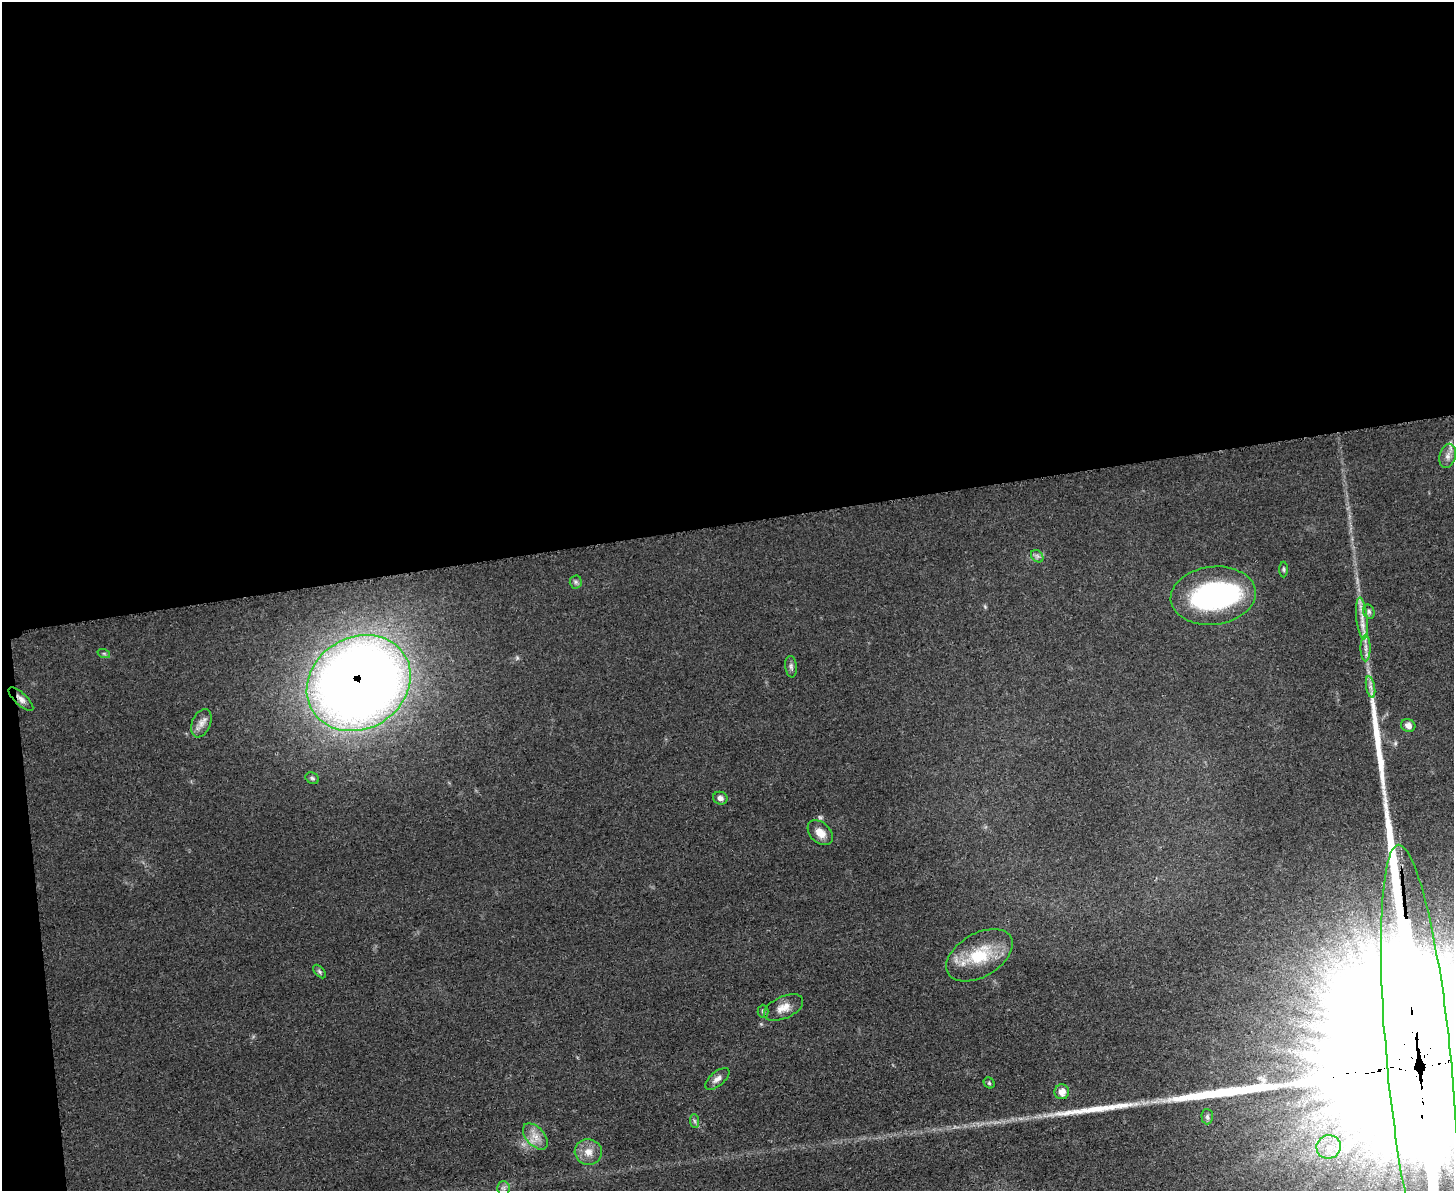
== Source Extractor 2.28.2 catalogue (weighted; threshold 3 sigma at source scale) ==
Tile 1 of 3 x 4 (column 1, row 1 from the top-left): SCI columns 139-1590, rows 3572-4760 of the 4750 x 4766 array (HDU 1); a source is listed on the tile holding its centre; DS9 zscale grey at full resolution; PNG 1456 x 1193 px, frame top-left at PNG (2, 2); each listed source drawn as its Kron ellipse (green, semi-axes under 4 px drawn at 4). Shown black and unused: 45% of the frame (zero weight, under 3 of 5 exposures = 1% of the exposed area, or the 3 px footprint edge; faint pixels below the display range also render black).
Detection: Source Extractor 2.28.2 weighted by HDU 2 'WHT'; one run over the whole footprint, this tile lists its part. Background 0.0467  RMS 0.0056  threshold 0.025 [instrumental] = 3 sigma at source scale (4.5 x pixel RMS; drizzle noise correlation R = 1.50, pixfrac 1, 0.05/0.05 arcsec/px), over >= 5 px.
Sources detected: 34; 1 inside a brighter object's white glare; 1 long thin detection or spike segment (spike, bleed or trail) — neither listed nor drawn; the other 32 listed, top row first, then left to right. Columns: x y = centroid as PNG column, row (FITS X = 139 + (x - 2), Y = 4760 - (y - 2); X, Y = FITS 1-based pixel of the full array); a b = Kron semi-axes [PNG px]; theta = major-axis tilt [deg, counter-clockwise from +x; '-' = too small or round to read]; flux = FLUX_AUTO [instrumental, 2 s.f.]
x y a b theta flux
1448 456 12 8 76 3.3
1037 556 7 5 -46 1.5
1284 569 8 3 -90 0.81
576 582 6 6 - 1.3
1213 596 43 29 7 92
1369 612 7 5 -74 1.3
1362 618 21 5 -84 5.4
1366 648 13 5 -90 2.8
104 654 6 4 -19 0.88
791 667 11 5 -84 1.6
359 683 54 46 31 840
1371 687 11 4 -79 2.3
21 699 16 6 -43 2.9
201 723 15 9 67 4
1408 725 7 6 - 3
312 778 7 5 -28 1.1
720 798 7 6 - 2.1
820 833 15 10 -43 5.8
979 955 36 21 30 27
320 972 8 5 -46 1.2
784 1007 21 11 25 6.3
763 1011 6 5 - 1
1419 1066 222 32 -85 240000
717 1079 14 7 39 2.9
989 1083 6 5 - 0.83
1062 1092 7 7 - 5.4
1207 1117 7 6 - 1.2
694 1121 7 4 -88 1.2
535 1136 15 9 -48 5.6
1329 1147 12 11 - 8.3
588 1152 13 13 - 6.3
503 1188 7 6 - 1.5
Overlapping masked pixels (flux is a lower limit): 3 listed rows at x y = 359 683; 21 699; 1419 1066
Isophote crosses this tile's border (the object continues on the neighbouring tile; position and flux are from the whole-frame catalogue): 1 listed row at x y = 1419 1066